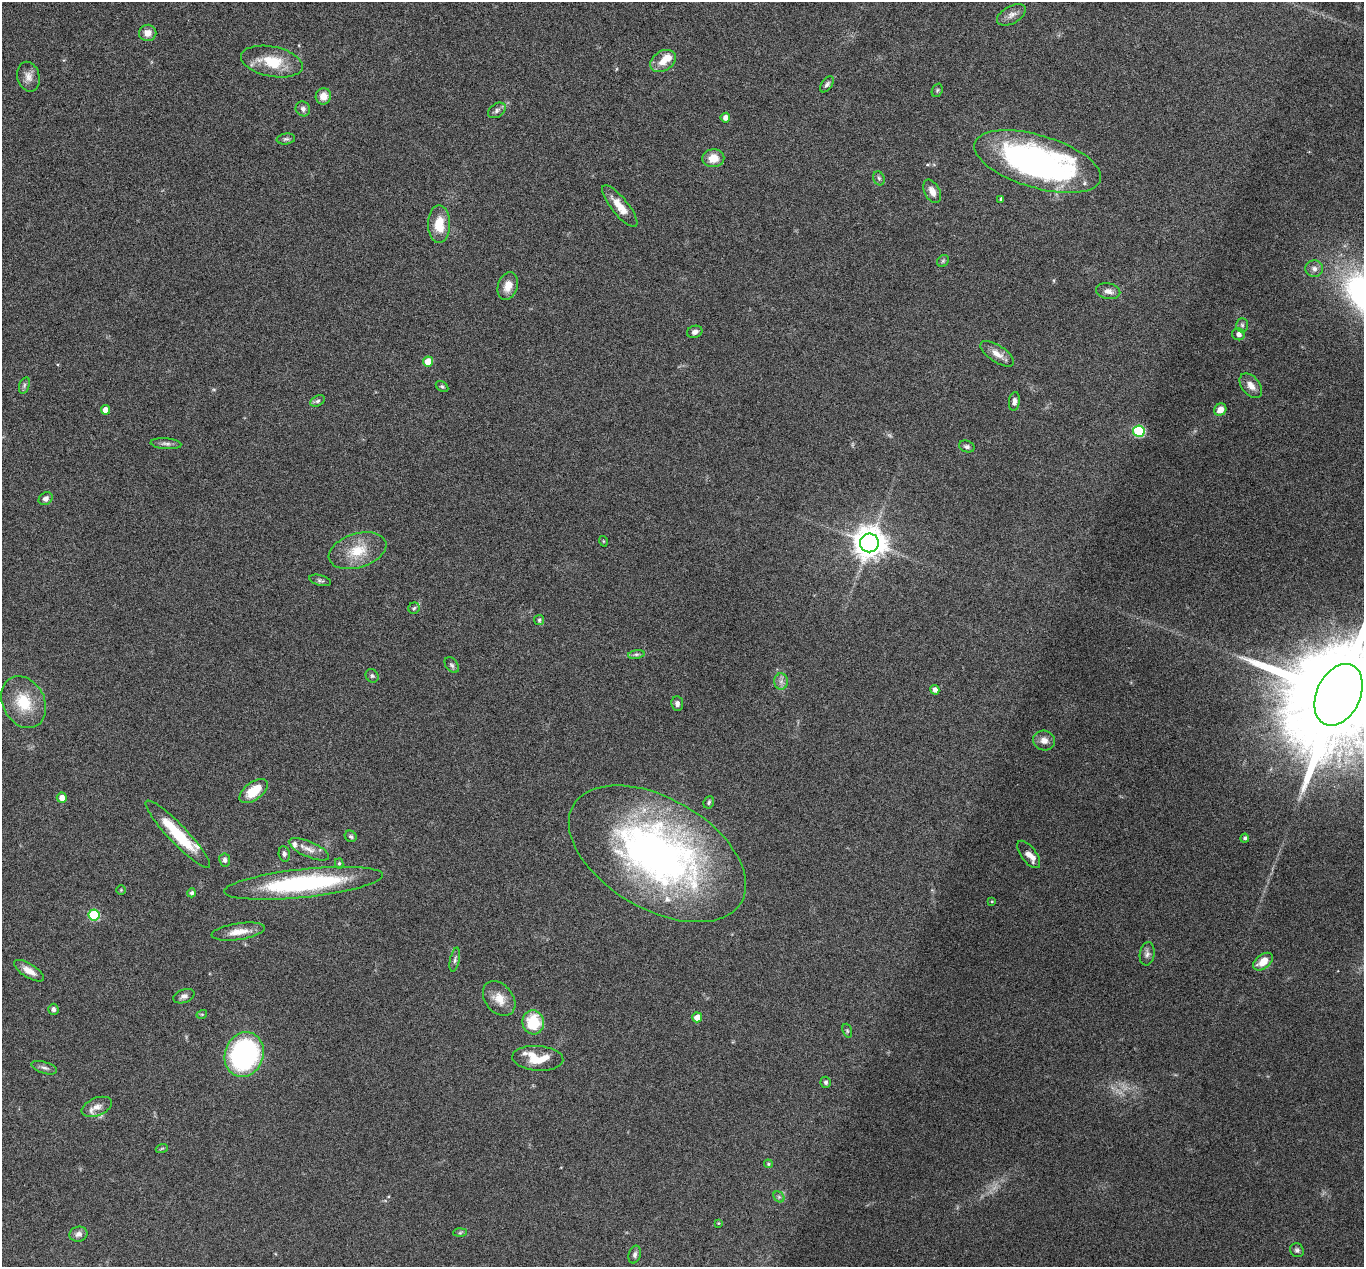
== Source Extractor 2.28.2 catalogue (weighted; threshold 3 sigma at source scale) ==
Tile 10 of 4 x 4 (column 2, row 3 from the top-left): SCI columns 1363-2724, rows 1402-2666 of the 5447 x 5464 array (HDU 1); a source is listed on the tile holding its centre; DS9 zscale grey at full resolution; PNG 1366 x 1269 px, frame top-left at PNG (2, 2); each listed source drawn as its Kron ellipse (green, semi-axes under 4 px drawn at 4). Nothing masked; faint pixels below the display range render black.
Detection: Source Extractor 2.28.2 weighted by HDU 2 'WHT'; one run over the whole footprint, this tile lists its part. Background 0.06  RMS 0.0038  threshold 0.0155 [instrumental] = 3 sigma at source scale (4.09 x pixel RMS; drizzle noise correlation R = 1.36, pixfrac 0.8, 0.05/0.05 arcsec/px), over >= 5 px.
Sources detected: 103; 1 too faint to see at this stretch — neither listed nor drawn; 6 inside a brighter listed object's ellipse — not listed separately; the other 96 listed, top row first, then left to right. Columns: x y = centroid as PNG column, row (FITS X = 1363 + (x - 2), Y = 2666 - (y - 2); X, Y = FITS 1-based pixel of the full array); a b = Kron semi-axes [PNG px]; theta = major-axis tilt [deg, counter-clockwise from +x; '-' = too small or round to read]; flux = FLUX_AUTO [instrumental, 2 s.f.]
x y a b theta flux
1011 15 16 8 29 2.3
148 33 9 8 - 2.7
663 61 14 10 31 3.9
272 62 31 15 -11 12
28 77 15 11 -76 2.7
827 84 9 5 53 1
937 90 7 5 69 0.56
323 96 8 7 - 3.1
303 109 7 7 - 1.3
497 110 10 6 35 1.2
725 118 5 5 - 2.2
286 139 9 5 7 0.86
713 158 11 9 3 4.9
1037 162 66 26 -16 120
879 178 7 5 -67 0.73
932 191 13 7 -62 2.5
1001 199 4 3 - 0.73
620 206 26 8 -51 5.3
439 224 19 11 -89 7.7
943 261 6 5 - 0.61
1314 269 9 8 - 1.5
508 286 14 9 71 3.8
1108 291 12 8 -11 2
1242 325 7 6 - 0.83
695 332 8 6 18 1.4
1238 334 6 6 - 1.5
997 354 19 8 -34 3.4
428 361 5 5 - 4.6
24 385 8 5 71 0.77
442 386 7 4 -36 0.56
1251 386 14 9 -50 2.9
318 401 8 5 27 0.82
1014 401 9 5 82 1.4
105 410 4 4 - 3.2
1220 410 6 5 - 2.8
1139 431 6 5 - 28
166 444 15 5 -4 1.3
967 447 8 5 -18 0.94
46 499 7 6 - 1.3
603 541 5 3 - 0.29
869 543 9 9 - 610
358 551 30 17 17 10
320 580 11 5 -15 0.87
414 608 6 5 - 0.63
539 620 5 5 - 0.57
636 654 8 4 8 0.79
452 665 9 6 -52 0.93
372 676 7 6 - 0.77
781 681 8 7 - 1.4
935 690 4 4 - 1.6
1338 695 32 21 65 15000
24 702 27 21 -61 12
677 704 7 6 - 1.2
1044 740 11 10 - 2.4
254 791 16 8 37 8.9
62 798 5 5 - 2.8
709 802 6 5 - 0.71
178 834 45 9 -46 16
351 836 6 5 - 0.71
1245 838 4 4 - 0.9
309 849 22 7 -24 3
284 854 8 5 -81 1.1
657 854 97 55 -30 170
1029 854 16 7 -53 2.5
225 860 6 5 - 1
339 863 5 4 - 0.58
303 883 80 14 6 51
121 890 5 5 - 0.34
192 893 4 4 - 0.97
992 901 4 4 - 0.37
94 915 5 5 - 21
238 932 27 8 8 4.7
1147 954 12 7 80 1.4
455 960 12 4 78 1
1263 962 11 7 38 4.7
29 971 17 7 -32 3.5
184 996 11 6 19 1.4
499 999 19 14 -51 5
53 1009 5 5 - 1.1
202 1014 5 3 - 0.36
697 1017 5 5 - 4.2
533 1022 12 11 - 14
847 1031 7 4 -71 0.53
244 1055 23 19 70 67
538 1058 25 12 -4 8.6
44 1068 13 6 -17 1.3
826 1082 5 5 - 0.62
97 1107 16 9 22 3
162 1148 6 3 19 0.42
768 1164 4 3 - 0.4
779 1197 6 5 - 0.63
718 1223 3 3 - 0.34
460 1233 7 4 3 0.59
78 1234 9 7 14 1.7
1297 1250 7 6 - 0.88
635 1255 9 6 74 1.1
Isophote crosses this tile's border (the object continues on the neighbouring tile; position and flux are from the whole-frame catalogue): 1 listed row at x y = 1338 695